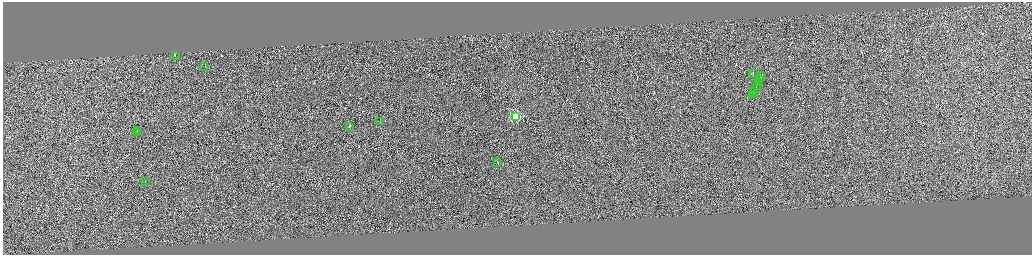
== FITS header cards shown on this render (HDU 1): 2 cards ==
NAXIS1  =                 4117
NAXIS2  =                 1012

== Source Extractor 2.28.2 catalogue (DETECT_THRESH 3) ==
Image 4117 x 1012 px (HDU 1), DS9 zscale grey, zoomed out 1/4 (1 PNG px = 4 x 4 image px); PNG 1034 x 257 px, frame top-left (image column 1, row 1009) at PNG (3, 2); each listed source drawn as its Kron ellipse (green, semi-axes under 4 px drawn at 4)
Background -0.0822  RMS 1.8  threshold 5.54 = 3 sigma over >= 5 px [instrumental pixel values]
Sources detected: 368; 352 cannot appear on this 1/4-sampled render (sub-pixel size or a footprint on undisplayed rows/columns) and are neither listed nor drawn; the other 16 listed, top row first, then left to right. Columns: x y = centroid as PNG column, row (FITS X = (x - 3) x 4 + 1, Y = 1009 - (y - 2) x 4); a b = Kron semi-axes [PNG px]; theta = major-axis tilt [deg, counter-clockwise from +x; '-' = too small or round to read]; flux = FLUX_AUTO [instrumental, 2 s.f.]
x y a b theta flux
176 55 2 1 - 15000
205 66 2 1 - 19000
754 73 3 1 - 530000
762 75 4 1 - 17000
760 79 3 1 - 15000
759 82 4 1 - 16000
756 88 9 1 65 34000
754 91 2 1 - 9200
753 94 2 1 - 10000
516 116 3 2 - 100000
380 121 3 1 - 11000
350 126 2 1 - 32000
138 130 3 1 - 7400
137 132 2 1 - 6700
498 162 3 1 - 12000
146 181 2 1 - 6000
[352 sub-pixel or undisplayed-footprint detections neither listed nor drawn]